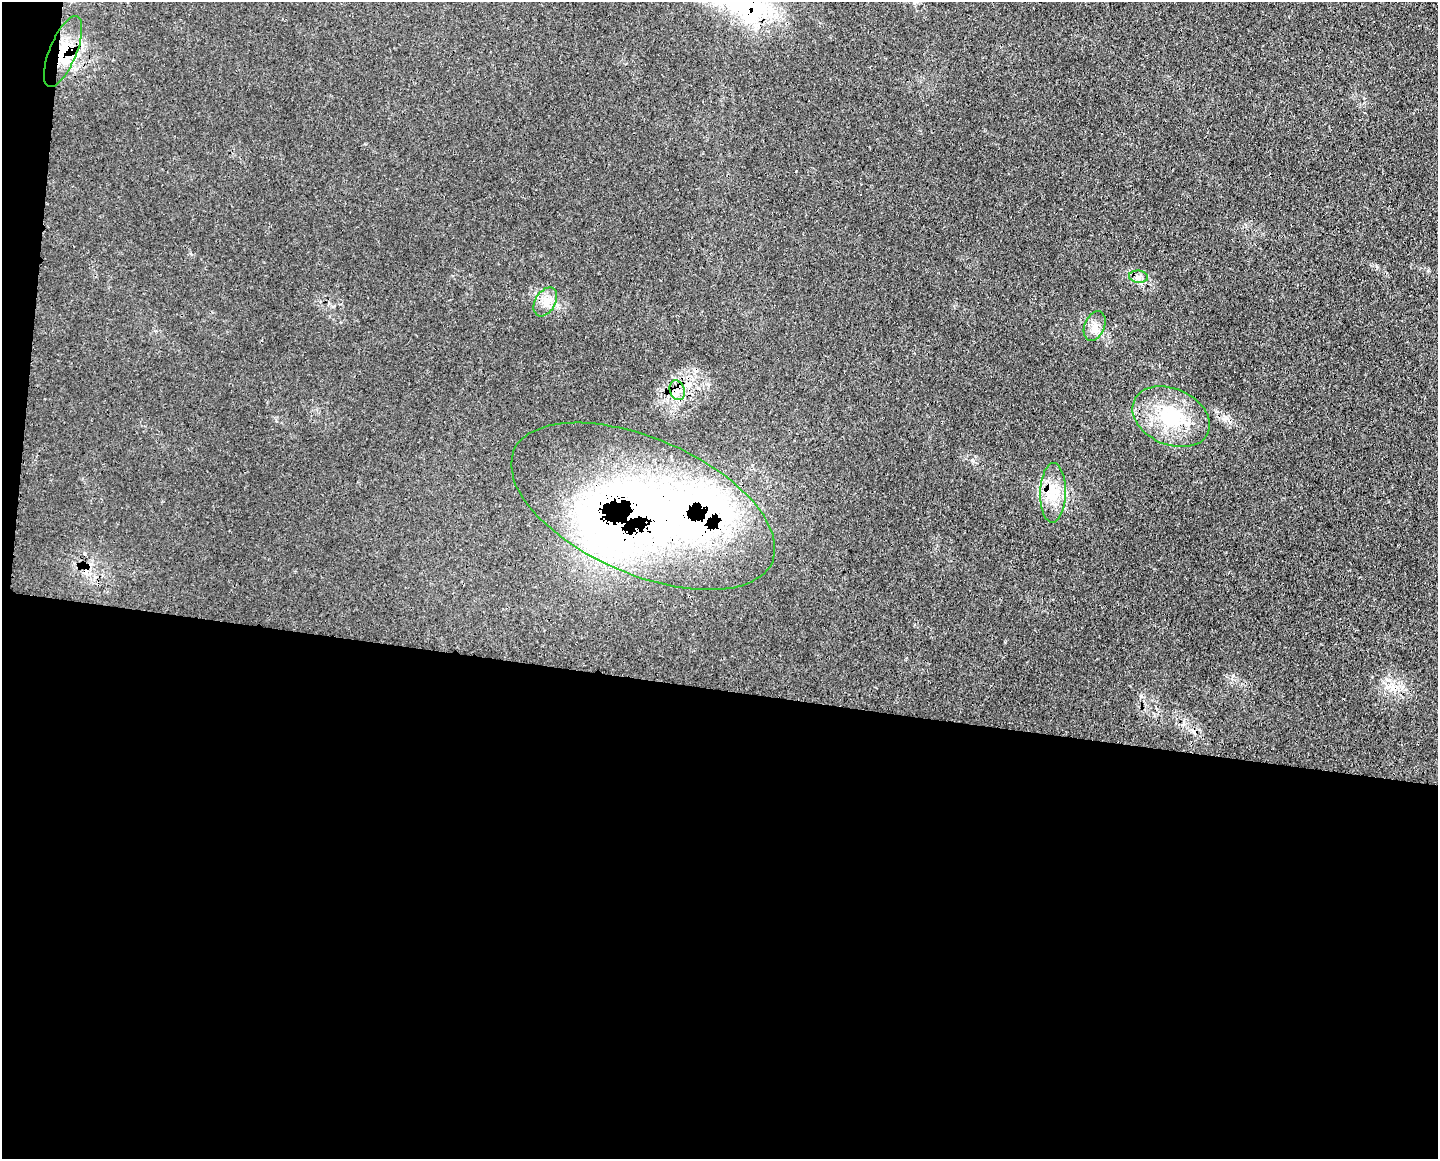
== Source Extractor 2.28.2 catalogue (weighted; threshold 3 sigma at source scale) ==
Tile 10 of 3 x 4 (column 1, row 4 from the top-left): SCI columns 131-1566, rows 10-1166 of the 4681 x 4656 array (HDU 1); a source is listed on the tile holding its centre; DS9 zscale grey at full resolution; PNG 1440 x 1161 px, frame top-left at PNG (2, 2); each listed source drawn as its Kron ellipse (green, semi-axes under 4 px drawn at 4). Shown black and unused: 42% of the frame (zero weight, under 3 of 4 exposures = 3% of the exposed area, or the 3 px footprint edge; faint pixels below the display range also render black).
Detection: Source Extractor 2.28.2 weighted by HDU 2 'WHT'; one run over the whole footprint, this tile lists its part. Background 0.0539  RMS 0.0041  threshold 0.0185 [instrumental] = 3 sigma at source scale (4.5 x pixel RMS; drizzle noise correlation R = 1.50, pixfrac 1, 0.05/0.05 arcsec/px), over >= 5 px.
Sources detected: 11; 1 cosmic-ray / hot-pixel residue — neither listed nor drawn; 2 inside a brighter listed object's ellipse — not listed separately; the other 8 listed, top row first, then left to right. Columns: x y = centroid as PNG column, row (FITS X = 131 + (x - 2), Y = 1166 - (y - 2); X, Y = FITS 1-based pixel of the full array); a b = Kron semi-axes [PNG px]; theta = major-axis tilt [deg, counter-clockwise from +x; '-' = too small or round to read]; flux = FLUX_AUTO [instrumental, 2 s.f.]
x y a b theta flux
63 52 38 13 68 15
1139 277 9 6 -7 1.7
545 302 15 10 59 4.5
1095 326 15 10 68 3.8
677 390 10 7 -71 3.2
1171 417 40 28 -24 28
1053 493 30 13 89 11
643 506 141 68 -23 260
Overlapping masked pixels (flux is a lower limit): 3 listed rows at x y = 63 52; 677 390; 643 506